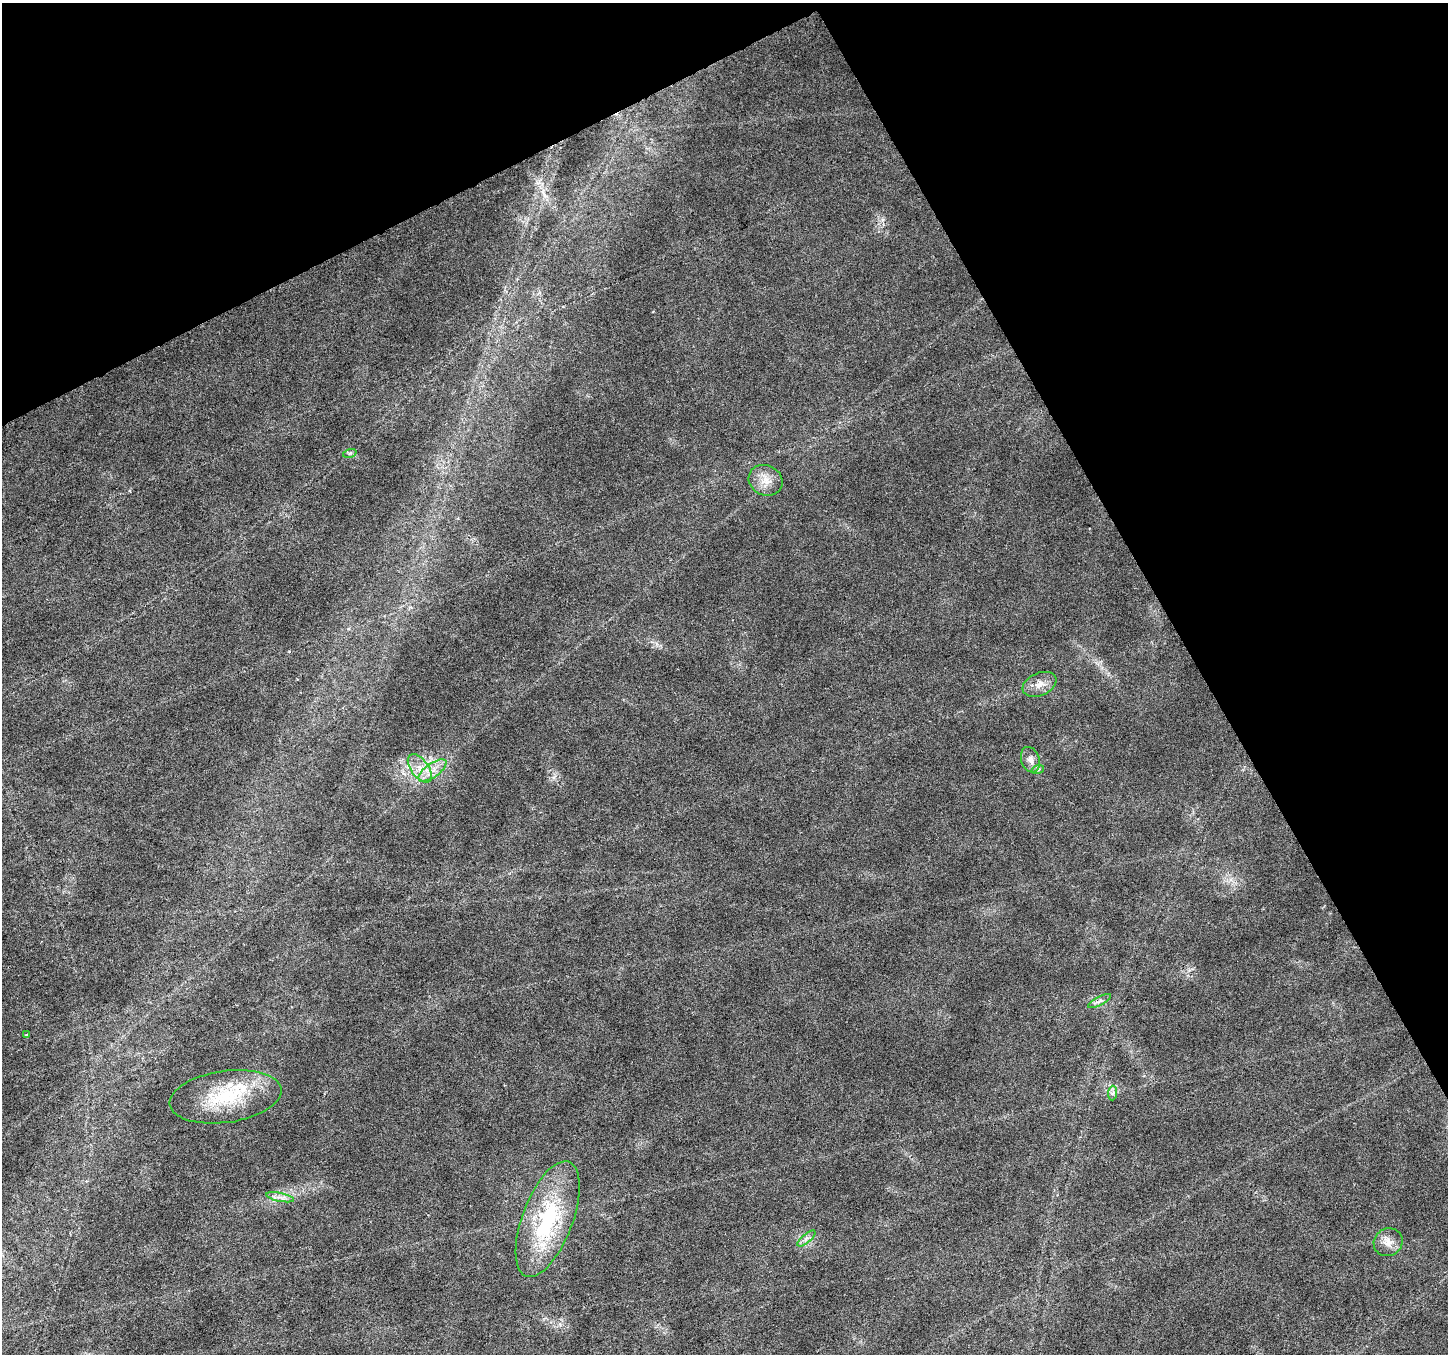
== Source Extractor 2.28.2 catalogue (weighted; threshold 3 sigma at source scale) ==
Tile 3 of 4 x 4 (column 3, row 1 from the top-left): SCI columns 2897-4342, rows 4218-5569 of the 5788 x 5674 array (HDU 1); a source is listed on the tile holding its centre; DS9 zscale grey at full resolution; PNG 1450 x 1356 px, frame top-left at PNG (2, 3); each listed source drawn as its Kron ellipse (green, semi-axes under 4 px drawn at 4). Shown black and unused: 27% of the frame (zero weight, under 3 of 6 exposures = <1% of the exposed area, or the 3 px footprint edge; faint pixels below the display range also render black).
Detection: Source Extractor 2.28.2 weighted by HDU 2 'WHT'; one run over the whole footprint, this tile lists its part. Background 0.0161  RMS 0.0018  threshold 0.00756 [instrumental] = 3 sigma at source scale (4.09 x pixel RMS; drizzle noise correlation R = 1.36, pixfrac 0.8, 0.0396/0.0396 arcsec/px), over >= 5 px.
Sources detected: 18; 1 inside a brighter object's white glare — neither listed nor drawn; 2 inside a brighter listed object's ellipse — not listed separately; the other 15 listed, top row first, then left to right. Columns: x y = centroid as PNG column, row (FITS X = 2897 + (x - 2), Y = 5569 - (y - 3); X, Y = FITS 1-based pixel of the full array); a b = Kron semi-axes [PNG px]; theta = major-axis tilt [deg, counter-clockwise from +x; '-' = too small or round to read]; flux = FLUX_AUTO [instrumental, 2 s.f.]
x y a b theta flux
350 453 7 4 18 0.31
766 480 17 15 -27 2.3
1040 684 18 11 23 1.8
1030 760 13 9 -71 1.1
420 768 16 8 -54 2.2
1038 769 6 4 18 0.28
432 770 16 7 36 1.8
1099 1001 12 4 28 0.56
26 1035 3 2 - 0.12
1113 1093 7 4 87 0.44
226 1097 56 26 8 12
280 1197 14 3 -12 0.62
548 1219 61 25 69 19
806 1238 11 4 39 0.62
1388 1242 15 13 32 1.8
Unlisted compact peaks at least as high as the median listed source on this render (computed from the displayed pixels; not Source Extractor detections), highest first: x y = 1189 970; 554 777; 289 651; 560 1324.